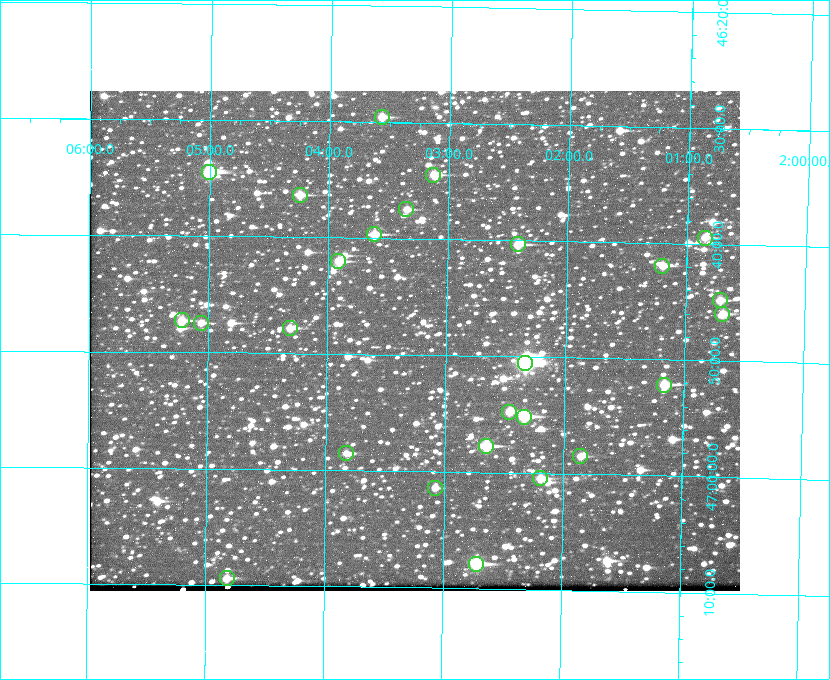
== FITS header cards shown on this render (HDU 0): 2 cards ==
NAXIS1  =                  650 / Width of table row in bytes
NAXIS2  =                  500 / Number of rows in table

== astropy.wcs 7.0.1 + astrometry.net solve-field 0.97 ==
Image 650 x 500 px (HDU 0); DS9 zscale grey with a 90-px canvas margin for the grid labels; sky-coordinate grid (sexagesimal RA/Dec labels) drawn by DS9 from the SOLVED WCS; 26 Tycho-2 reference stars matched to detected sources circled (green)
Header WCS: none
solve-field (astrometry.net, Tycho-2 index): SOLVED blind (the file carries no WCS)
Solved WCS: RA---TAN-SIP/DEC--TAN-SIP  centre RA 02:03:16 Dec +46:49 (30.82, +46.81 deg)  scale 5.16 arcsec/px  FOV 56.0' x 43.0'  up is +179 deg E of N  parity flipped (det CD > 0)
(file carries no celestial WCS; the grid is the blind solution)
Tycho-2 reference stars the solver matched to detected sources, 26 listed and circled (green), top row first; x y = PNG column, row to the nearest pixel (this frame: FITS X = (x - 90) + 1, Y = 500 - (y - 91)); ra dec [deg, ICRS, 3 dp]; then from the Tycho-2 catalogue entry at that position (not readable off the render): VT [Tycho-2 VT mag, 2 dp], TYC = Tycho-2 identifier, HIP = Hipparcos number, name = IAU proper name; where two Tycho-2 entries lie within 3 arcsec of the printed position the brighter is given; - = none
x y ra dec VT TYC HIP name
382 117 30.892 +46.493 10.70 3280-490-1 - -
209 172 31.250 +46.575 8.43 3281-919-1 - -
433 175 30.782 +46.574 10.16 3280-645-1 - -
300 195 31.061 +46.606 9.99 3281-582-1 - -
406 209 30.837 +46.625 10.69 3280-1254-1 - -
374 234 30.904 +46.661 9.60 3280-781-1 - -
705 238 30.213 +46.657 10.42 3280-803-1 - -
518 244 30.604 +46.672 9.47 3280-908-1 - -
338 261 30.978 +46.700 9.85 3281-909-1 - -
662 266 30.300 +46.699 10.25 3280-1695-1 - -
720 300 30.179 +46.746 10.21 3280-486-1 - -
722 314 30.172 +46.766 10.54 3280-993-1 - -
182 320 31.305 +46.788 10.64 3281-663-1 - -
201 323 31.264 +46.791 10.76 3281-86-1 - -
290 328 31.078 +46.798 10.61 3281-114-1 - -
525 363 30.583 +46.843 7.07 3280-746-1 9508 -
664 385 30.291 +46.869 9.33 3280-1647-1 - -
509 412 30.615 +46.912 10.08 3284-203-1 - -
524 417 30.584 +46.919 9.47 3284-629-1 - -
486 446 30.663 +46.962 9.31 3284-347-1 - -
346 453 30.956 +46.975 11.27 3285-185-1 - -
580 456 30.464 +46.975 10.61 3284-511-1 - -
540 478 30.548 +47.007 10.42 3284-727-1 - -
435 488 30.769 +47.024 11.20 3284-681-1 - -
476 564 30.679 +47.131 10.02 3284-307-1 - -
227 578 31.205 +47.157 10.28 3285-879-1 - -